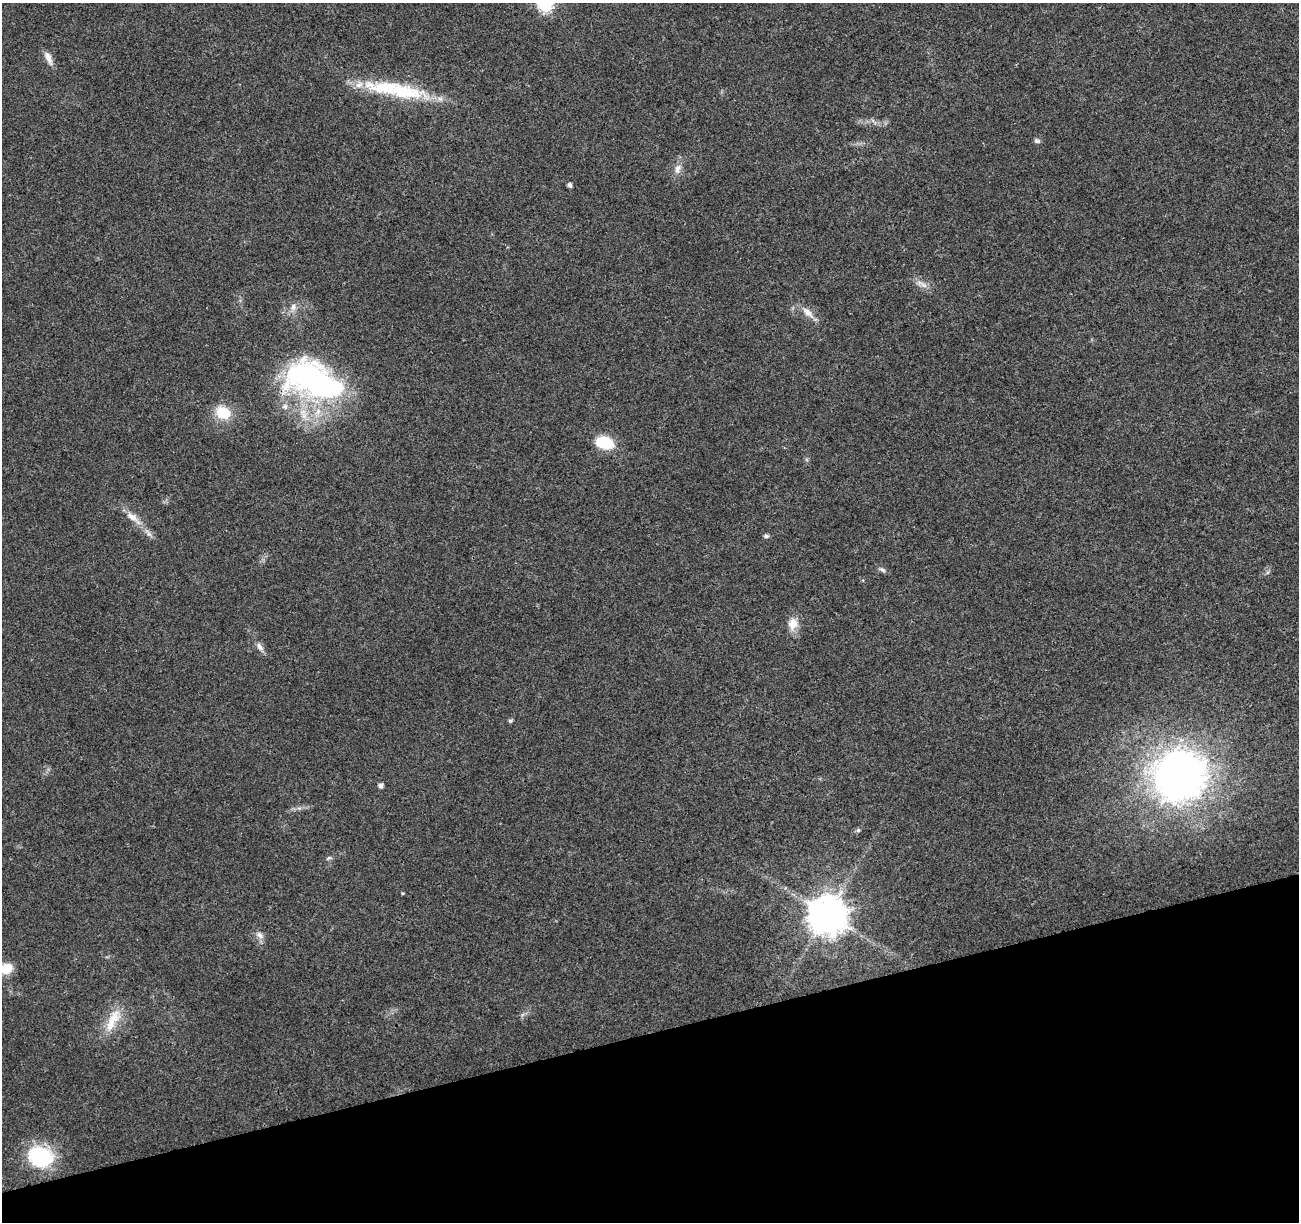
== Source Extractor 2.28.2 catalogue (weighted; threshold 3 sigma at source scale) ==
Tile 14 of 4 x 4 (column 2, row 4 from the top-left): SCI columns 1353-2649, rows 69-1288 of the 5300 x 5068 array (HDU 1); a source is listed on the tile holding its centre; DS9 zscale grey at full resolution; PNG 1301 x 1224 px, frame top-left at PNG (2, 3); no overlay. Shown black and unused: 16% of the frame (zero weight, under 3 of 4 exposures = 5% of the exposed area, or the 3 px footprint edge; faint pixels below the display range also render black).
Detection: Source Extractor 2.28.2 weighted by HDU 2 'WHT'; one run over the whole footprint, this tile lists its part. Background 0.0184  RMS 0.0029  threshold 0.0132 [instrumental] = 3 sigma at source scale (4.5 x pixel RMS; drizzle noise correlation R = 1.50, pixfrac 1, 0.0396/0.0396 arcsec/px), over >= 5 px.
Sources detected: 33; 1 inside a brighter object's white glare — not listed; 2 inside a brighter listed object's ellipse — not listed separately; the other 30 listed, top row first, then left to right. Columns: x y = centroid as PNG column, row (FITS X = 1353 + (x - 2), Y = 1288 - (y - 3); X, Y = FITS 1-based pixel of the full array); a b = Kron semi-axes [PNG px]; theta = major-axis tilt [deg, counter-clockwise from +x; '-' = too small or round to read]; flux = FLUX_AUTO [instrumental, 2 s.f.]
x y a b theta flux
545 5 7 6 - 47
48 58 18 7 -66 2.2
404 92 67 20 -8 21
1037 141 8 6 -27 0.7
678 169 14 9 73 2.3
570 185 4 4 - 1.1
924 285 10 6 -27 1.5
293 307 10 8 75 1.7
808 313 20 8 -44 2.9
312 379 55 37 -22 79
285 406 8 8 - 1.2
223 412 21 16 -24 7
605 443 19 12 -16 10
132 517 21 9 -34 3.3
148 533 15 6 -57 1.5
766 536 7 5 -25 0.63
882 570 9 5 -30 0.81
793 624 16 12 82 3.8
260 647 12 7 -55 1.5
510 721 5 5 - 0.59
1179 775 59 54 33 140
381 786 5 4 - 1.1
858 830 5 5 - 0.56
328 858 8 4 21 0.55
402 893 3 3 - 0.31
827 915 11 11 - 860
260 935 13 8 -49 1.6
6 969 13 11 19 6
113 1020 39 13 61 7.4
40 1157 29 23 -17 22
Isophote crosses this tile's border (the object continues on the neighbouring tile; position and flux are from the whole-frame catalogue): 2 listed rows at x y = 545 5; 6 969